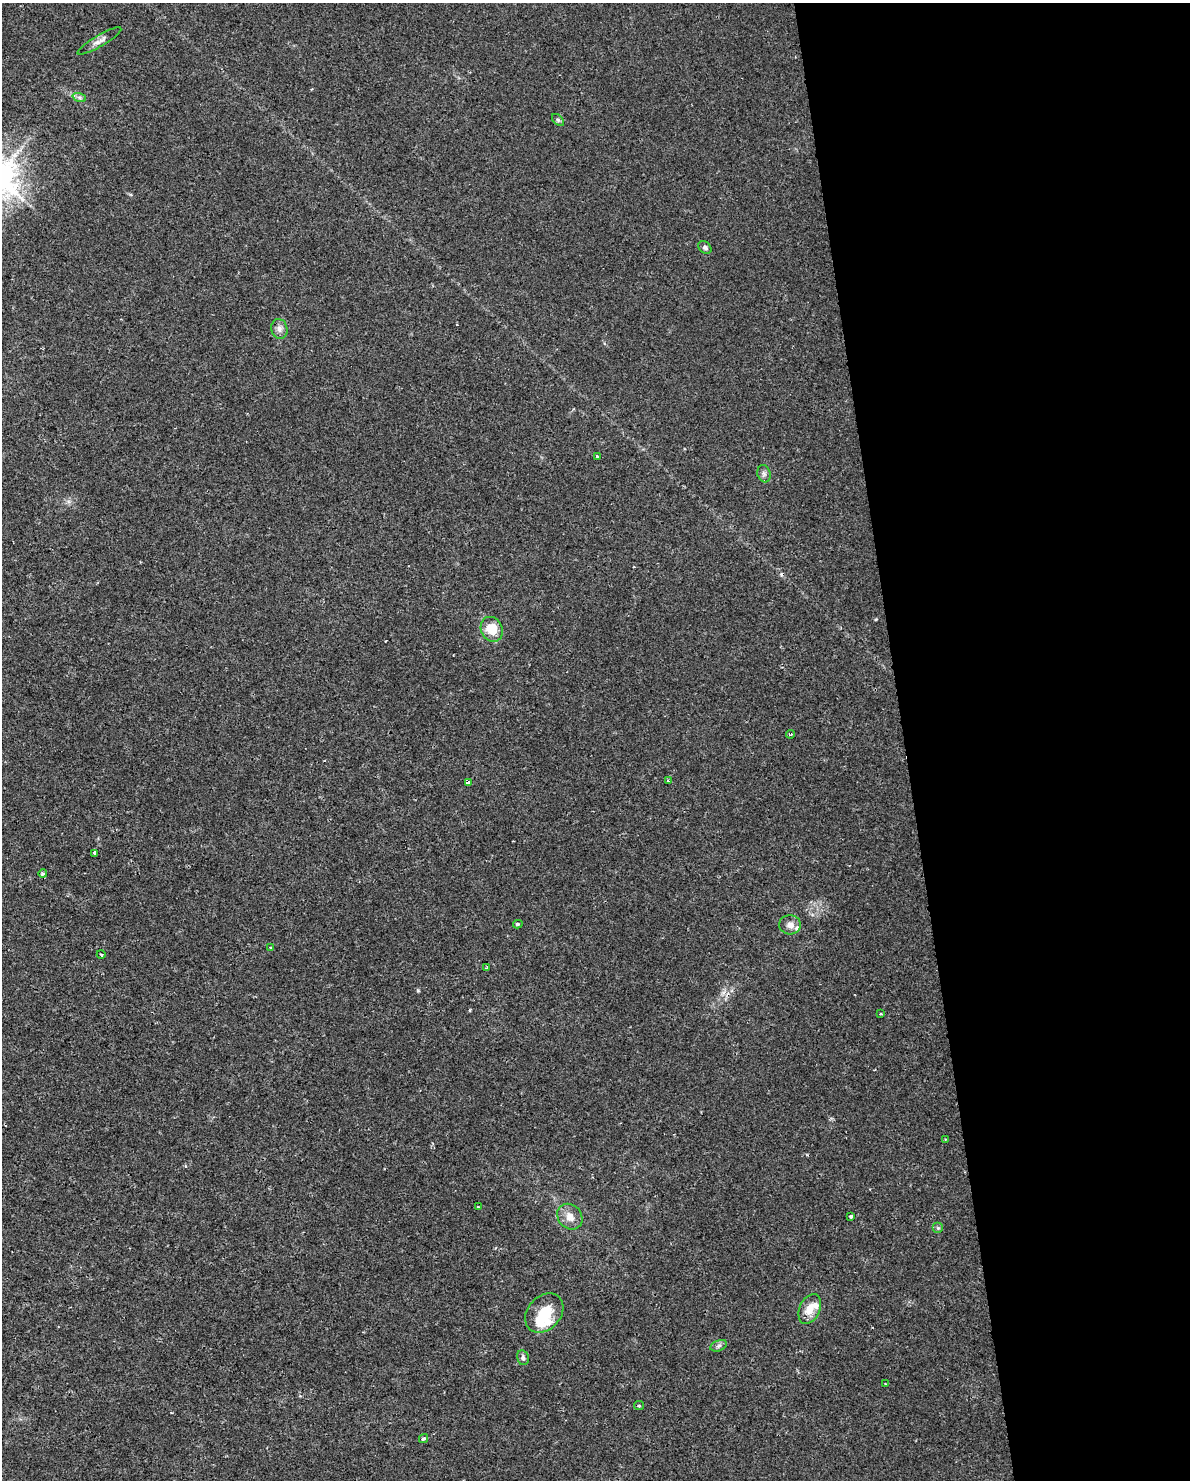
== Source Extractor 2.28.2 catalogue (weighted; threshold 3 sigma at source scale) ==
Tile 8 of 4 x 3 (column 4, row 2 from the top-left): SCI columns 3567-4754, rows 1542-3019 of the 4754 x 4517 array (HDU 1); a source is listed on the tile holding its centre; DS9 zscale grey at full resolution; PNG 1192 x 1482 px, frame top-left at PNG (2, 3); each listed source drawn as its Kron ellipse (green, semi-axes under 4 px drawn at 4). Shown black and unused: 24% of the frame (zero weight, under 2 of 3 exposures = <1% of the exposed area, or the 3 px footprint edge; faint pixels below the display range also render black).
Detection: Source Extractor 2.28.2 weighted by HDU 2 'WHT'; one run over the whole footprint, this tile lists its part. Background 0.00454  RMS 0.0028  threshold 0.0125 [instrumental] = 3 sigma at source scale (4.5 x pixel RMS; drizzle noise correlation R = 1.50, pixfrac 1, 0.0396/0.0396 arcsec/px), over >= 5 px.
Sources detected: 36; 2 inside a brighter object's white glare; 1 cosmic-ray / hot-pixel residue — neither listed nor drawn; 2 inside a brighter listed object's ellipse — not listed separately; the other 31 listed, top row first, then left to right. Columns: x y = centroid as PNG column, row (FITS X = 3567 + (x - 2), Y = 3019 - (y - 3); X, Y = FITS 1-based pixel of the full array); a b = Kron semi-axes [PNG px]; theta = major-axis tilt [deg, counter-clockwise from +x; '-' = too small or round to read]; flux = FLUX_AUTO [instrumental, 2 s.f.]
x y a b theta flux
99 41 25 5 31 1.6
79 97 7 4 -18 0.68
558 120 7 4 -45 0.48
705 247 7 5 -43 0.72
279 329 10 8 -77 1.4
597 456 3 3 - 0.29
764 474 9 6 -74 0.84
492 629 13 10 -63 5.7
790 734 4 2 - 0.46
668 781 3 3 - 0.73
468 783 4 3 - 0.6
94 853 4 3 - 0.86
43 874 4 4 - 0.77
518 924 4 3 - 0.47
790 925 11 9 -4 1.7
271 948 3 2 - 0.3
101 954 4 3 - 0.33
487 968 3 2 - 0.27
881 1014 4 3 - 0.35
945 1139 3 3 - 0.3
478 1207 3 2 - 0.29
851 1216 3 3 - 0.77
570 1217 14 11 -48 2.6
938 1228 5 5 - 0.4
810 1309 16 10 65 3.6
544 1313 22 16 48 7.6
719 1346 9 5 20 0.74
523 1358 7 6 - 0.8
886 1384 2 2 - 0.25
639 1406 5 4 - 0.36
424 1439 5 4 - 0.58
Unlisted compact peaks at least as high as the median listed source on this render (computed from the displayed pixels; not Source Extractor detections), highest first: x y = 418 990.